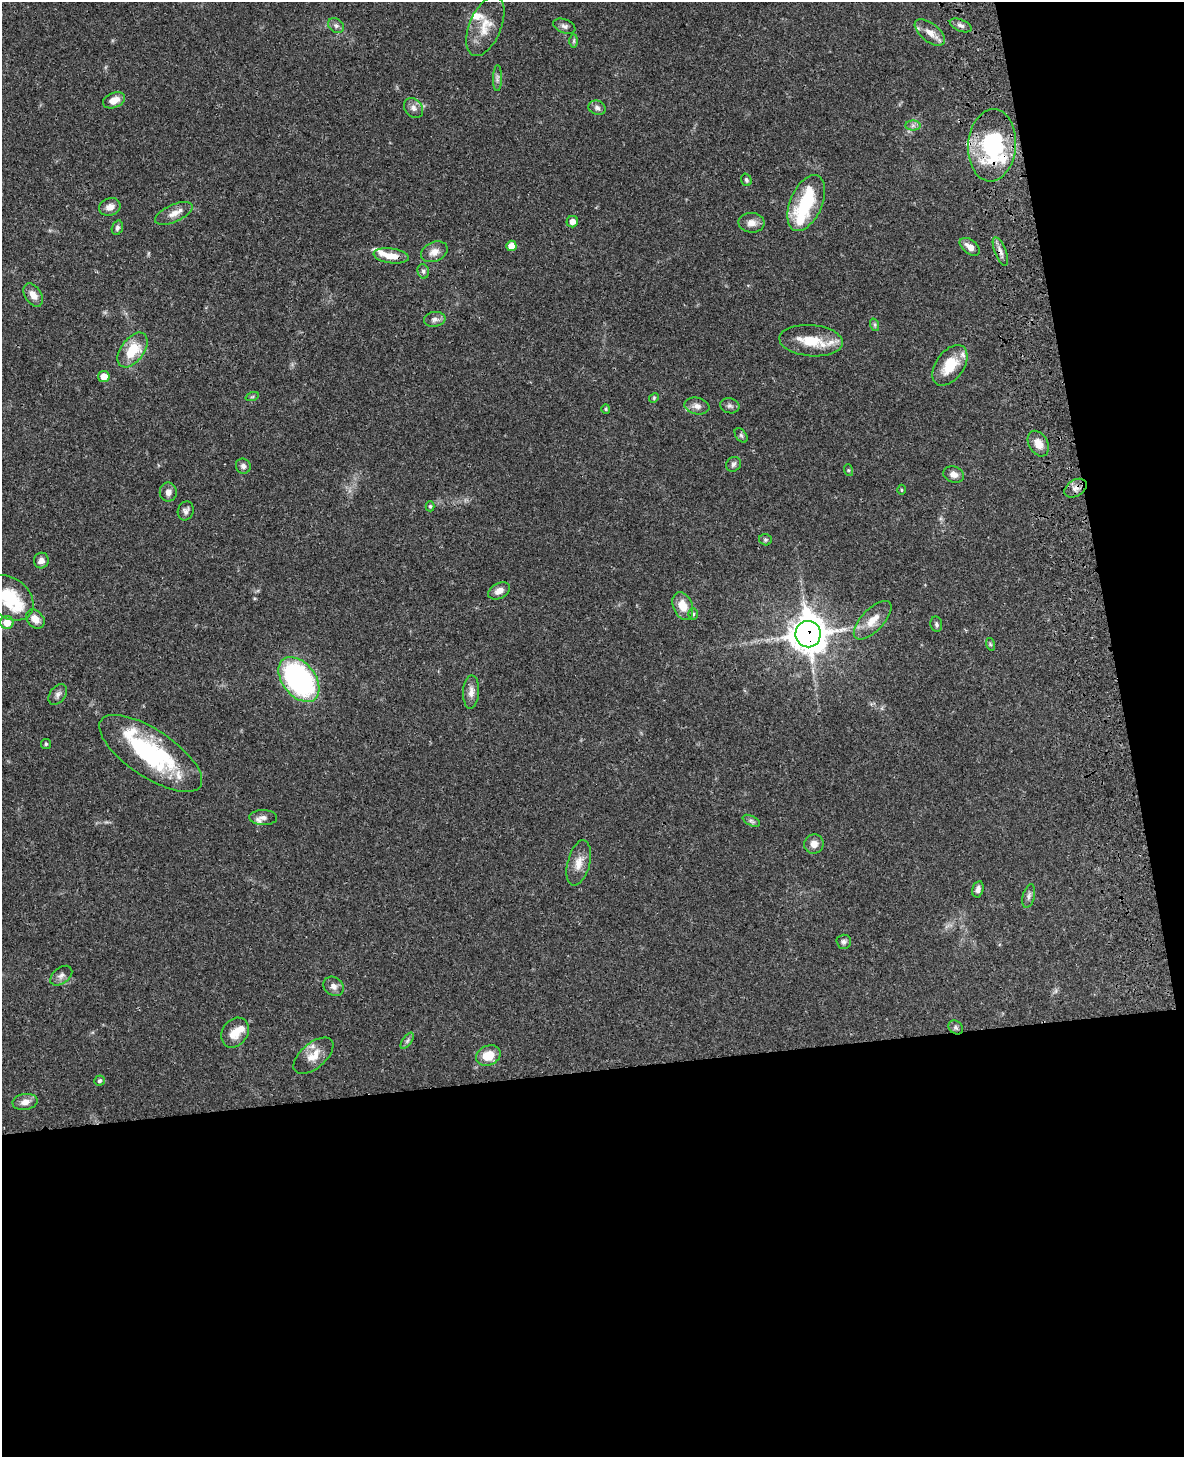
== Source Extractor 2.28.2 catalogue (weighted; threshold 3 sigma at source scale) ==
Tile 12 of 4 x 3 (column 4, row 3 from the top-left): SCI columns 3662-4843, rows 171-1625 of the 4964 x 4810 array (HDU 1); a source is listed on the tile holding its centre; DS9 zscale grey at full resolution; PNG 1186 x 1459 px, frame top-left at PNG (2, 2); each listed source drawn as its Kron ellipse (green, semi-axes under 4 px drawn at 4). Shown black and unused: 32% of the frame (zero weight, under 3 of 4 exposures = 6% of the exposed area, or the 3 px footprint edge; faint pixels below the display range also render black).
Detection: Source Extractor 2.28.2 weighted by HDU 2 'WHT'; one run over the whole footprint, this tile lists its part. Background 0.0587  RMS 0.0032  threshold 0.0143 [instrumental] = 3 sigma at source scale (4.5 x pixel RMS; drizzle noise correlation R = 1.50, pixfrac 1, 0.05/0.05 arcsec/px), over >= 5 px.
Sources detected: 92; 1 inside a brighter object's white glare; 1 cosmic-ray / hot-pixel residue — neither listed nor drawn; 9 inside a brighter listed object's ellipse — not listed separately; the other 81 listed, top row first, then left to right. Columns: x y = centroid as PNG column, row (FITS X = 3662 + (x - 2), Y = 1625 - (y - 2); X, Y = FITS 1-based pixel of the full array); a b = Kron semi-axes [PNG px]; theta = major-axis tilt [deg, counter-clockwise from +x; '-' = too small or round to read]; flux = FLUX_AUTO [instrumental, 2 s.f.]
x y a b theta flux
961 25 11 6 -22 1.2
336 26 8 6 -37 1
485 26 31 16 67 6.5
564 26 11 6 -22 1.1
930 32 18 9 -38 3.1
574 41 7 4 89 0.51
497 78 13 4 89 0.98
114 100 11 7 22 3.2
413 108 11 8 -49 1.6
597 108 9 7 -19 0.99
913 125 7 5 0 0.84
992 145 36 24 86 34
746 180 6 5 - 0.68
806 203 30 16 67 19
110 207 11 8 19 2.2
174 213 20 8 24 2.9
572 222 6 5 - 2
751 223 13 10 -4 2.3
117 228 7 5 73 0.8
511 246 5 5 - 3.4
970 247 11 7 -37 2.3
1000 251 15 5 -69 1.6
434 252 14 9 23 2.5
391 256 18 7 -7 4
423 271 7 5 -74 0.71
33 295 13 8 -57 2.5
435 319 11 7 7 1.4
875 325 6 4 -72 0.53
811 341 32 15 -5 9
133 350 20 11 54 9.2
950 365 23 14 54 8
104 377 5 5 - 3.8
252 397 7 4 19 0.45
654 398 5 4 - 0.36
697 406 12 8 -11 1.8
730 406 10 7 -16 1
606 409 5 4 - 0.37
741 435 8 5 -54 0.62
1038 444 13 9 -61 3.2
733 464 8 7 - 0.83
243 466 8 7 - 1.1
848 470 6 4 -72 0.35
954 475 10 8 -16 1.8
1075 488 12 8 33 1.8
901 490 5 3 - 0.28
168 492 9 8 - 1.8
430 506 5 4 - 0.43
186 511 10 8 72 1.2
765 540 6 5 - 0.53
41 561 8 7 - 1.5
499 591 11 7 28 2.3
9 598 27 19 -39 13
683 606 14 9 -69 4.9
693 614 6 5 - 0.52
35 619 11 8 -48 3
873 620 24 11 46 4.9
7 623 6 6 - 5.5
936 624 8 5 -80 0.68
808 634 13 12 - 570
990 644 6 4 -72 0.43
299 680 25 16 -52 61
471 692 17 8 88 2.1
58 694 11 7 53 1.3
46 744 5 5 - 0.45
151 753 60 23 -34 36
263 817 14 7 -2 1.8
751 821 9 5 -26 0.76
814 844 10 9 - 2.2
579 863 23 11 75 3.8
978 889 8 5 77 1.2
1029 896 12 5 75 1.1
844 942 7 7 - 0.87
61 976 12 8 37 1.5
333 986 11 9 -36 1.7
956 1027 8 6 -39 0.77
235 1033 16 12 55 4.2
407 1041 9 4 55 0.78
313 1056 24 12 40 4.5
488 1056 13 9 23 5.5
100 1081 5 5 - 0.57
25 1102 12 8 9 2.2
Overlapping masked pixels (flux is a lower limit): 5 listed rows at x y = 992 145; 1000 251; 391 256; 1075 488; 808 634
Isophote crosses this tile's border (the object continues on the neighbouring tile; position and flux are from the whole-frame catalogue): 1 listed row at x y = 9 598